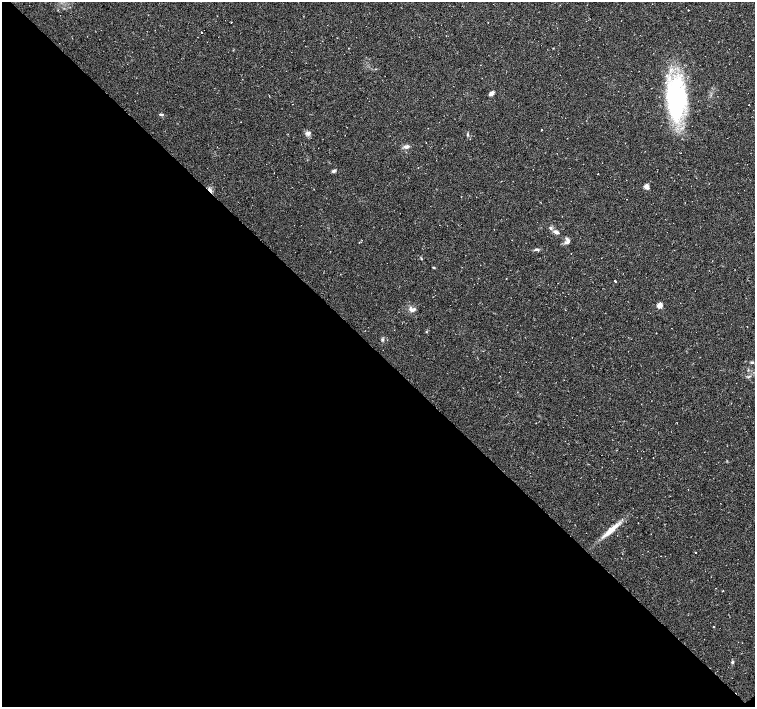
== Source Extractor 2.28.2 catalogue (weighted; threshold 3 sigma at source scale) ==
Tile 14 of 4 x 4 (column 2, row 4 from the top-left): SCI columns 1550-3055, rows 196-1605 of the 6070 x 6056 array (HDU 1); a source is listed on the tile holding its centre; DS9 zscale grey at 2 x 2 block average (1 PNG px = mean of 2 x 2 image px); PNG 757 x 709 px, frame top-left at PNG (2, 2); no overlay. Shown black and unused: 50% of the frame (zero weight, under 2 of 3 exposures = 2% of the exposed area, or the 3 px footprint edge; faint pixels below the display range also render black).
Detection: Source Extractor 2.28.2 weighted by HDU 2 'WHT'; one run over the whole footprint, this tile lists its part. Background 0.11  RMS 0.0079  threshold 0.0356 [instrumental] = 3 sigma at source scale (4.5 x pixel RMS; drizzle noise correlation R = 1.50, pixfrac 1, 0.0396/0.0396 arcsec/px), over >= 5 px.
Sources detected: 33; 2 cosmic-ray / hot-pixel residue — not listed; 1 inside a brighter listed object's ellipse — not listed separately; the other 30 listed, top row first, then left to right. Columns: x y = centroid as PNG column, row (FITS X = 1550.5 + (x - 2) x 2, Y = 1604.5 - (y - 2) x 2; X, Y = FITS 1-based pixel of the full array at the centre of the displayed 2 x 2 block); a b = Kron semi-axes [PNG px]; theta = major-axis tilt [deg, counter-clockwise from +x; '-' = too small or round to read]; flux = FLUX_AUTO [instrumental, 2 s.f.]
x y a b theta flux
688 10 2 2 - 1.2
231 22 2 2 - 0.77
202 32 2 2 - 7.1
491 93 5 3 - 8.1
676 100 51 21 -89 220
293 104 2 2 - 1.1
161 114 6 2 -4 2.5
542 130 2 2 - 1.1
308 133 8 3 5 4.4
468 134 3 3 - 1.7
406 147 7 4 6 6
333 171 5 4 - 3.6
274 173 2 2 - 1.2
646 186 3 3 - 16
210 189 6 3 -41 4.2
314 189 2 2 - 0.94
550 228 4 3 - 2.3
556 232 6 3 -17 7.5
567 241 8 5 89 6.9
536 249 7 3 -2 3.4
434 267 4 2 - 1.5
615 281 2 2 - 7.1
659 305 3 3 - 23
411 309 9 5 -39 6.9
382 339 4 3 - 2.2
752 362 4 3 - 2.5
610 530 22 6 42 24
695 552 2 2 - 1.6
713 627 2 2 - 1.7
732 662 4 3 - 2.4
Overlapping masked pixels (flux is a lower limit): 1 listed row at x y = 210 189
Diffuse or blended objects may show on this block-average render without a row.